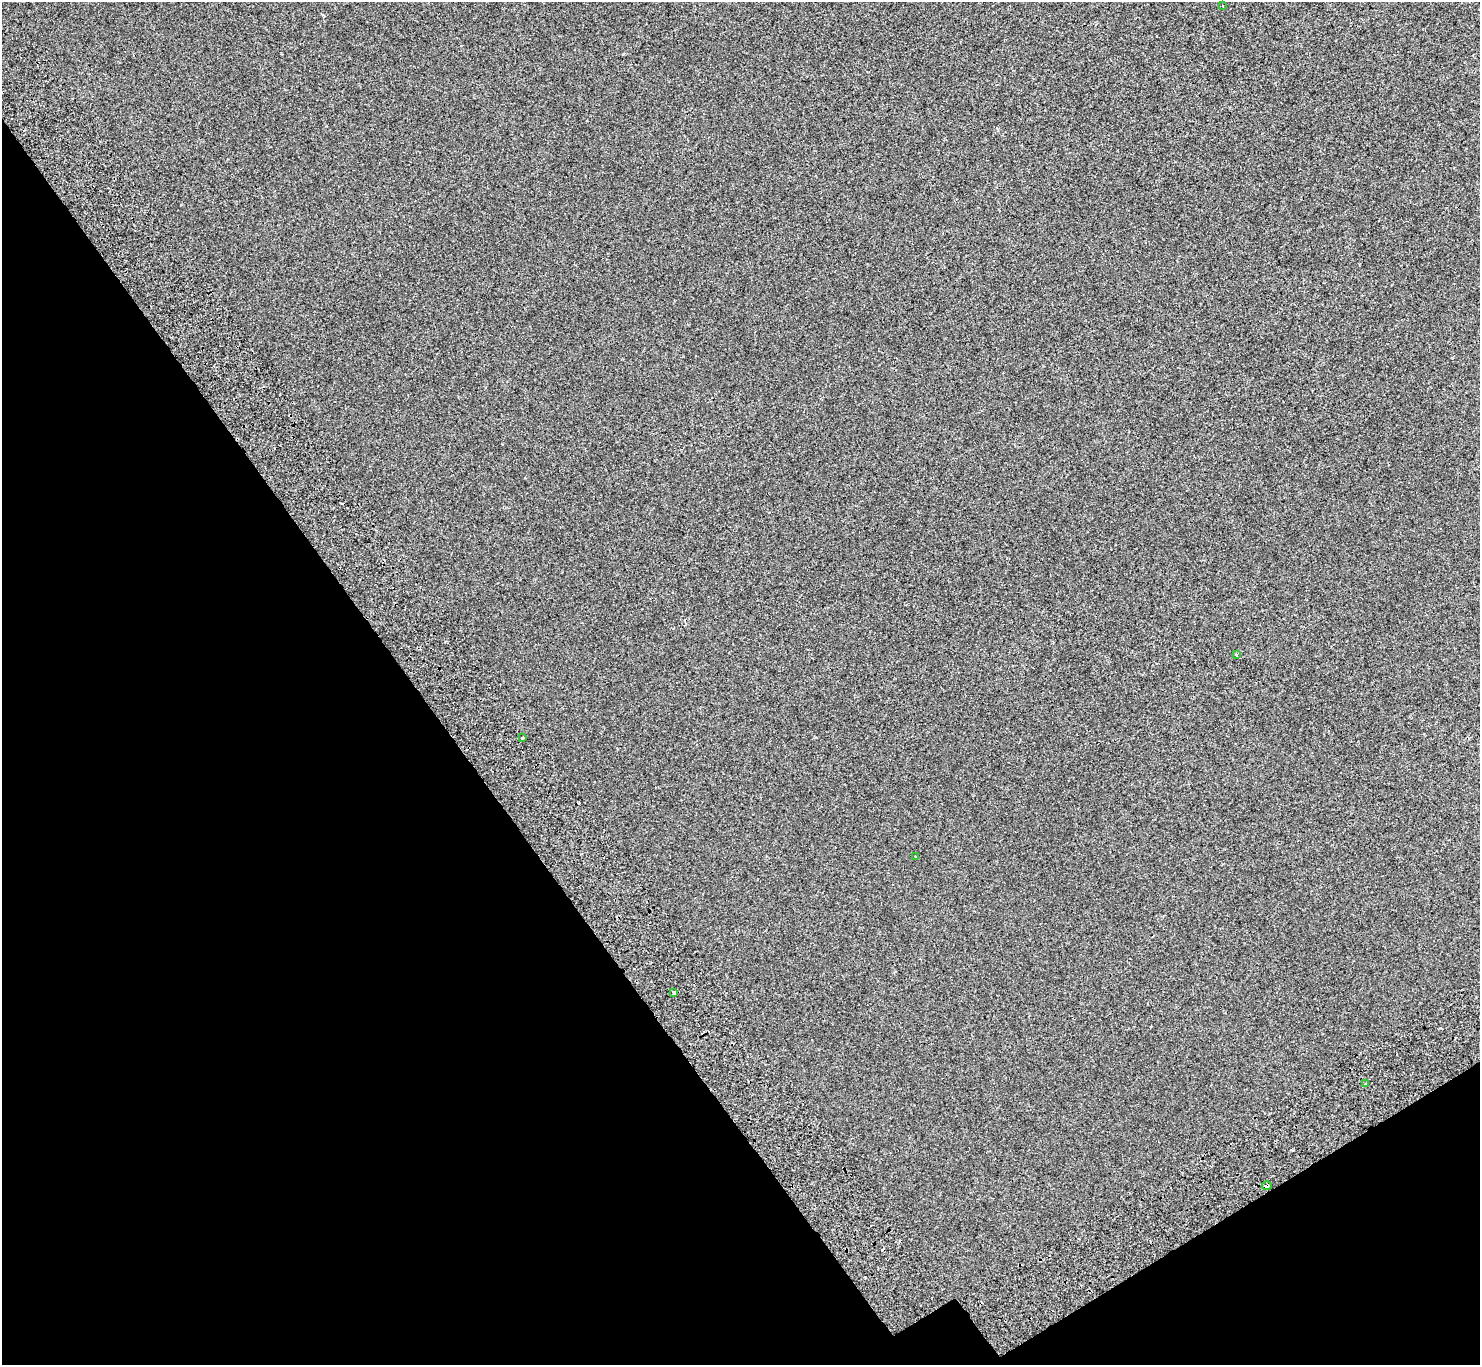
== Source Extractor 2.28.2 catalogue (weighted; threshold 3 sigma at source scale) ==
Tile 14 of 4 x 4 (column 2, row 4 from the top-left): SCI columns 1585-3062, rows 323-1685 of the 6121 x 6036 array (HDU 1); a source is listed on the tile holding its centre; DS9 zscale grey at full resolution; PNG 1482 x 1367 px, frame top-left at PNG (2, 2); each listed source drawn as its Kron ellipse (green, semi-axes under 4 px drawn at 4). Shown black and unused: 32% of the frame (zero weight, under 2 of 3 exposures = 7% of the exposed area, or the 3 px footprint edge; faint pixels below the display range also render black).
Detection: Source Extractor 2.28.2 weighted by HDU 2 'WHT'; one run over the whole footprint, this tile lists its part. Background -7.26e-04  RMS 0.0046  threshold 0.0205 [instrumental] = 3 sigma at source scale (4.5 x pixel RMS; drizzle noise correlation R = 1.50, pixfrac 1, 0.0396/0.0396 arcsec/px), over >= 5 px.
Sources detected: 9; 2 cosmic-ray / hot-pixel residue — neither listed nor drawn; the other 7 listed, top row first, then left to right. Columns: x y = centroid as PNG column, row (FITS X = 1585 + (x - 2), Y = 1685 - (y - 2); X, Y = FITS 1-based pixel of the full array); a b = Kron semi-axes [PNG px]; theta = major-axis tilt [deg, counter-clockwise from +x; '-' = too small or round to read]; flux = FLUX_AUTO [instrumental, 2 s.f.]
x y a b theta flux
1223 6 3 2 - 0.41
1236 654 4 3 - 0.39
522 737 3 3 - 3.5
915 856 2 2 - 0.28
674 993 3 3 - 4
1365 1084 3 3 - 0.81
1267 1186 5 3 - 10
Overlapping masked pixels (flux is a lower limit): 1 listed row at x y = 1267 1186